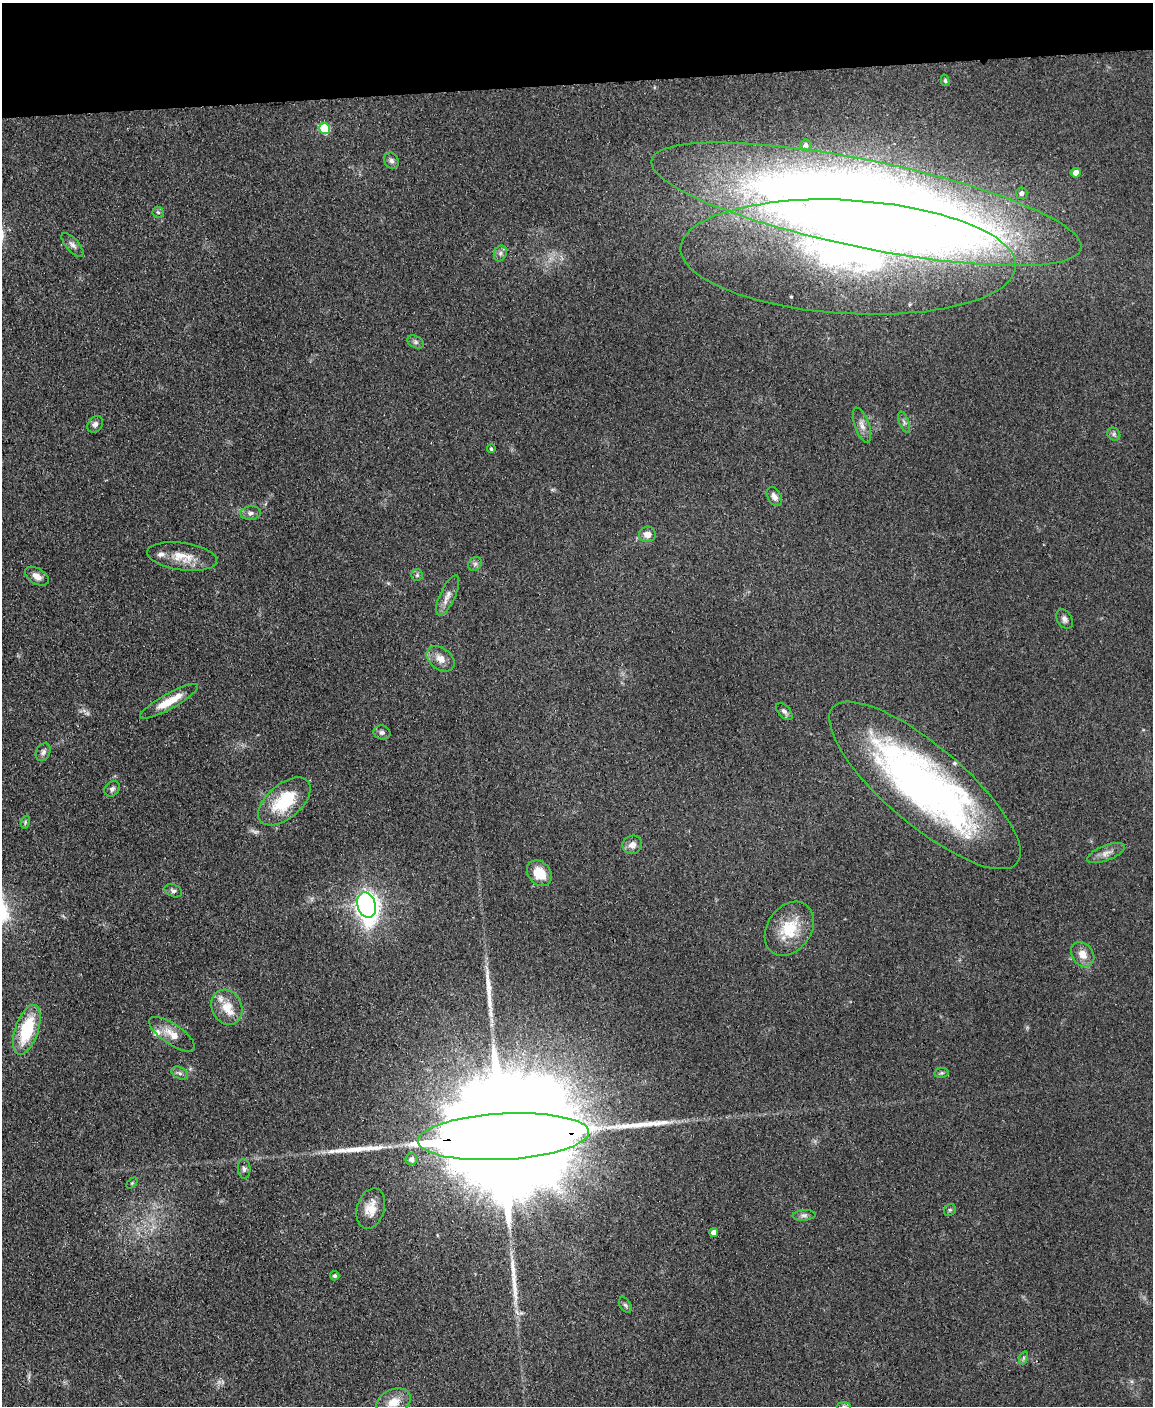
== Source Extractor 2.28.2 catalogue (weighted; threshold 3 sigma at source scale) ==
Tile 3 of 4 x 3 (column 3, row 1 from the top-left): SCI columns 2359-3509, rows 3054-4457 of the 4717 x 4598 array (HDU 1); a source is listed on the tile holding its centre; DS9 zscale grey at full resolution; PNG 1155 x 1408 px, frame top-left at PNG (2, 3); each listed source drawn as its Kron ellipse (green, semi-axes under 4 px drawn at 4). Shown black and unused: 6% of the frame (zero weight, under 2 of 3 exposures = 3% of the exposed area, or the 3 px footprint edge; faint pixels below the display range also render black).
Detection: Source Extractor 2.28.2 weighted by HDU 2 'WHT'; one run over the whole footprint, this tile lists its part. Background 0.0922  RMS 0.0091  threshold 0.0411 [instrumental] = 3 sigma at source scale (4.5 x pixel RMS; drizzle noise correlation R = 1.50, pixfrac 1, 0.05/0.05 arcsec/px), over >= 5 px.
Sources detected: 70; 1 too faint to see at this stretch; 1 inside a brighter object's white glare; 3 long thin detections or spike segments (spike, bleed or trail) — neither listed nor drawn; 5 inside a brighter listed object's ellipse — not listed separately; the other 60 listed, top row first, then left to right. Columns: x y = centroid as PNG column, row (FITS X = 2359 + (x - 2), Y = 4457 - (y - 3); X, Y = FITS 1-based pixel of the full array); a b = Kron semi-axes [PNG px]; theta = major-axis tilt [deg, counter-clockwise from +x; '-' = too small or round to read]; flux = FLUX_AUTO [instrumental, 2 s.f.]
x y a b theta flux
945 80 6 4 -75 1.5
325 128 5 5 - 56
806 145 6 6 - 3.5
391 161 8 7 - 2.9
1076 173 5 4 - 9.3
1022 193 6 5 - 2.7
866 204 219 44 -12 2000
158 212 6 5 - 1.6
72 245 15 6 -48 4
500 253 8 6 70 2.8
848 257 168 57 -3 330
416 342 9 6 -27 2.5
904 422 11 4 -68 2.7
95 424 9 7 50 3.4
862 425 18 7 -70 6.2
1114 434 7 6 - 2.2
491 449 4 4 - 1.4
774 497 10 6 -59 4.8
250 513 10 7 5 3.3
647 534 8 8 - 7
182 556 35 13 -8 19
475 564 7 6 - 2.5
417 575 6 6 - 1.7
37 576 13 7 -32 6.5
448 595 22 7 65 7.4
1064 619 10 7 -58 3.4
440 659 15 10 -37 9.1
169 701 33 7 29 20
784 711 10 6 -47 2.9
382 732 8 7 - 2.8
43 752 9 7 61 3.1
925 785 121 39 -40 430
112 789 8 6 46 2.8
284 801 31 17 40 47
25 822 6 4 72 1.5
632 845 10 9 - 6.5
1106 853 20 7 21 6.6
539 873 14 11 -47 19
173 891 9 6 -23 2.7
366 905 13 9 -73 580
789 929 29 22 55 34
1083 954 13 10 -54 9.4
227 1007 18 15 -66 16
27 1030 26 11 71 51
172 1034 27 10 -34 13
180 1073 9 5 -27 2.7
941 1073 7 5 10 1.5
503 1137 86 23 3 94000
411 1159 6 6 - 3.9
244 1169 10 6 -86 2.7
132 1183 6 4 45 1.1
371 1208 21 13 73 13
950 1210 6 5 - 1.5
804 1215 11 5 4 3
714 1233 4 4 - 6.5
335 1276 4 4 - 1.9
625 1305 8 5 -59 1.9
1023 1358 6 4 71 1.4
394 1402 18 12 25 15
844 1406 7 4 -1 1.5
Overlapping masked pixels (flux is a lower limit): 1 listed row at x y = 503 1137
Isophote crosses this tile's border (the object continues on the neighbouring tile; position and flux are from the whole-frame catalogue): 1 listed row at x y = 844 1406